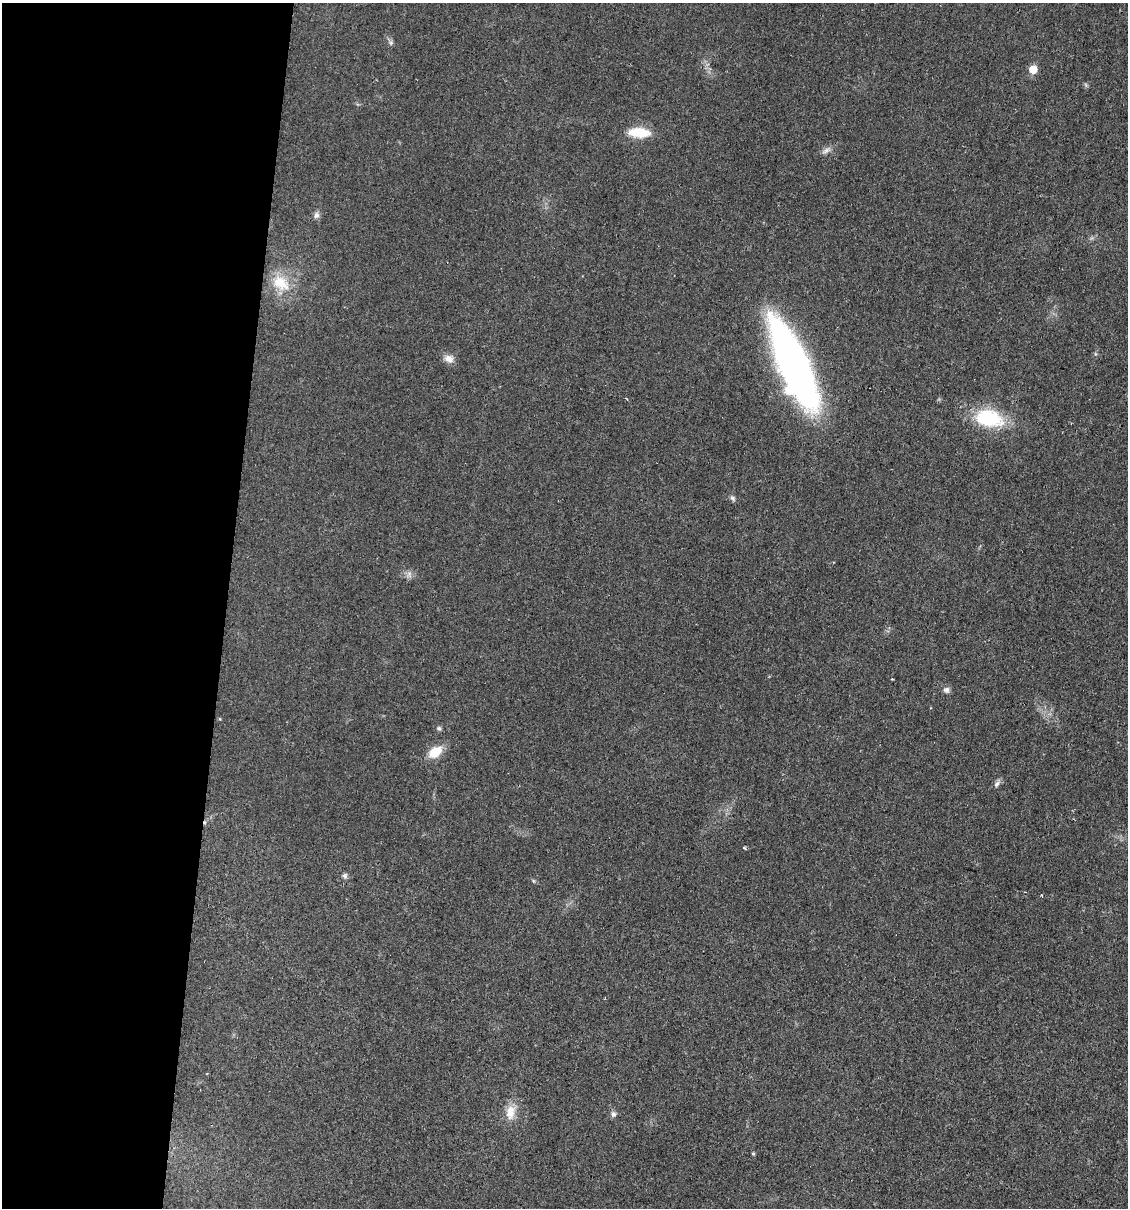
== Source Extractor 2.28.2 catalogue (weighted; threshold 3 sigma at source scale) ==
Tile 5 of 4 x 4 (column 1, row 2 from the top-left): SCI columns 234-1359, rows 2415-3620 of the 4848 x 4828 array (HDU 1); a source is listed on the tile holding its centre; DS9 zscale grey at full resolution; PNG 1130 x 1210 px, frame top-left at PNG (2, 3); no overlay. Shown black and unused: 20% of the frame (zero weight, under 2 of 3 exposures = <1% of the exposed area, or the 3 px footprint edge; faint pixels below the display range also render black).
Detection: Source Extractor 2.28.2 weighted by HDU 2 'WHT'; one run over the whole footprint, this tile lists its part. Background 0.0329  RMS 0.0049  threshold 0.022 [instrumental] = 3 sigma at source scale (4.5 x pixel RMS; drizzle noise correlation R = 1.50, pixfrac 1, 0.05/0.05 arcsec/px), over >= 5 px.
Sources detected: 24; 1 too faint to see at this stretch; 1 cosmic-ray / hot-pixel residue — not listed; the other 22 listed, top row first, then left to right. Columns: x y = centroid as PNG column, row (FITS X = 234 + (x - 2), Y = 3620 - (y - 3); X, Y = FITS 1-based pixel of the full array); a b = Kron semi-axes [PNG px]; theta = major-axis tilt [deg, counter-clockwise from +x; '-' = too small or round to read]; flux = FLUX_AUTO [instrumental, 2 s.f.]
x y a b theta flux
391 43 7 6 - 1.1
1033 69 6 5 - 11
1086 85 7 4 -71 0.72
639 132 26 11 -3 12
826 150 14 5 35 2.1
316 215 9 7 73 1.8
281 283 27 19 -35 14
449 359 13 9 -23 3.6
793 363 86 25 -66 240
989 418 33 19 -13 30
733 498 8 6 -54 1.2
946 690 9 8 - 1.7
220 719 5 3 - 0.39
439 728 7 5 -12 1.1
435 752 14 9 36 11
997 784 9 6 56 1.6
744 848 4 3 - 0.62
345 876 7 6 - 1.3
1041 895 3 2 - 0.41
510 1112 21 12 82 7.1
613 1114 8 7 - 1.5
753 1154 5 4 - 0.63